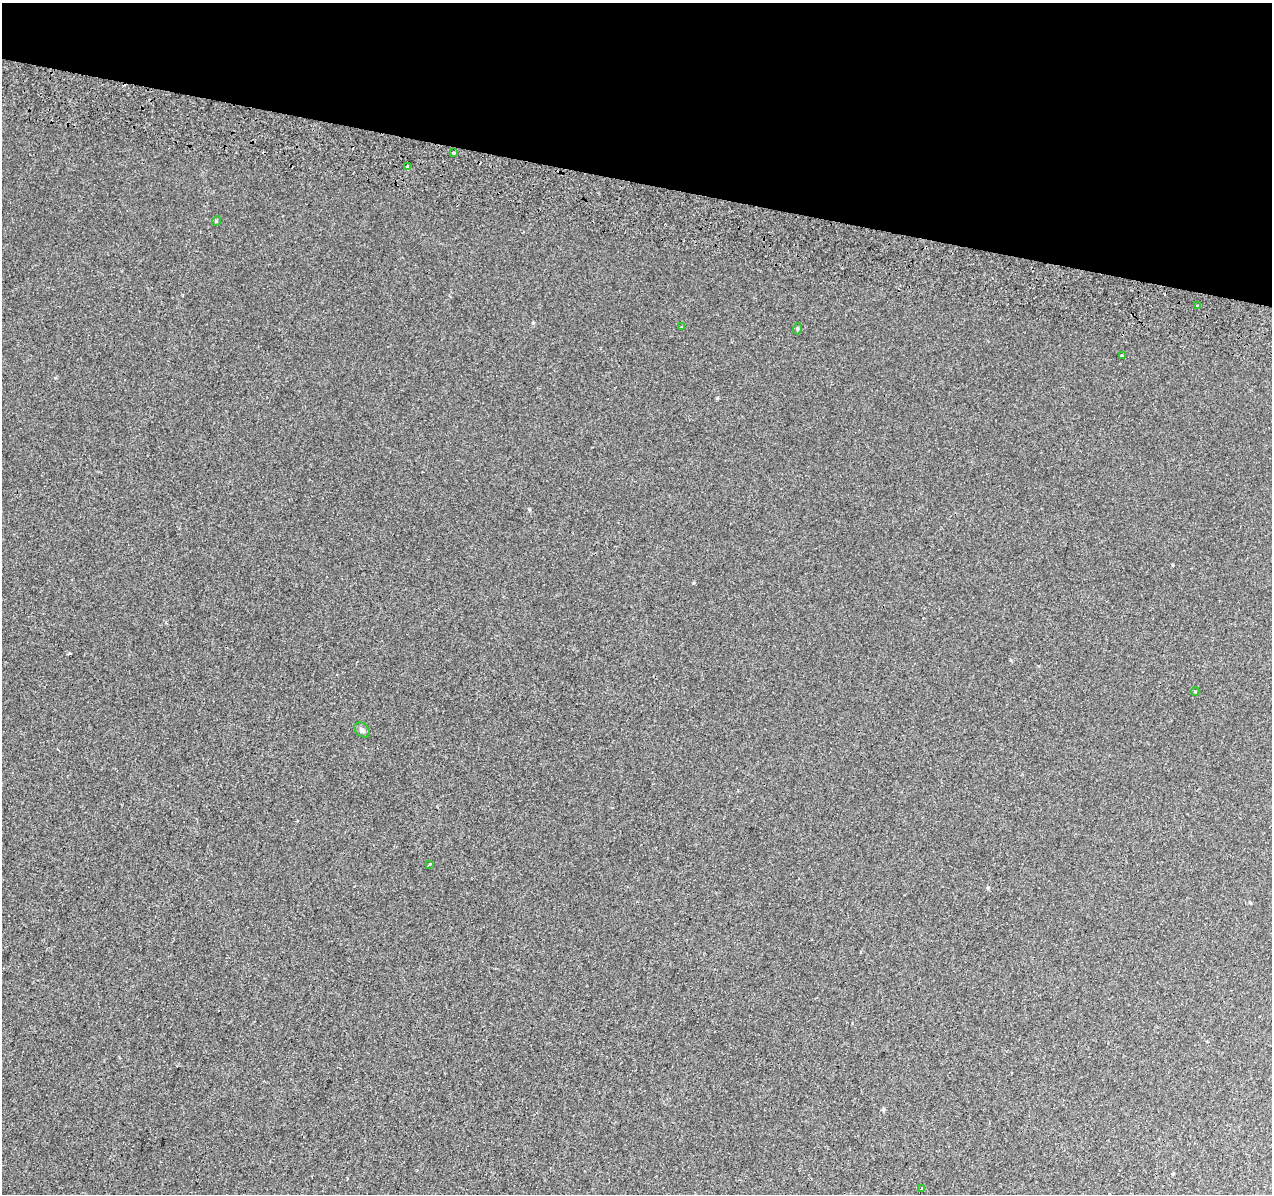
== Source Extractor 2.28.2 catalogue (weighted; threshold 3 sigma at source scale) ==
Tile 2 of 4 x 4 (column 2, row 1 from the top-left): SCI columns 1294-2563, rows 3917-5108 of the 5120 x 5387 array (HDU 1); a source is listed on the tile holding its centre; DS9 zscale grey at full resolution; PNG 1274 x 1196 px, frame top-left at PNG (2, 3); each listed source drawn as its Kron ellipse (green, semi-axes under 4 px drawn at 4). Shown black and unused: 15% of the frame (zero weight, under 2 of 3 exposures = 3% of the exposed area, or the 3 px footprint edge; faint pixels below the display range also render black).
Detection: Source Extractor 2.28.2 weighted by HDU 2 'WHT'; one run over the whole footprint, this tile lists its part. Background -8.78e-04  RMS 0.0049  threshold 0.022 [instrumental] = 3 sigma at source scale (4.5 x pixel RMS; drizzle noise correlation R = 1.50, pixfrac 1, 0.0396/0.0396 arcsec/px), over >= 5 px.
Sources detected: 13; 2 cosmic-ray / hot-pixel residue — neither listed nor drawn; the other 11 listed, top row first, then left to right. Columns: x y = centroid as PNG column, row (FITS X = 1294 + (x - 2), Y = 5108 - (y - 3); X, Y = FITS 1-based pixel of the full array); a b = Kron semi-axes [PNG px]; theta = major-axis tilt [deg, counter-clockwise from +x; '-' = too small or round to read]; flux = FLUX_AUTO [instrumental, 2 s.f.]
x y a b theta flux
454 153 3 3 - 0.6
408 167 3 3 - 2
216 221 5 3 - 0.4
1197 305 4 2 - 0.41
682 327 3 2 - 0.41
797 329 5 3 - 0.5
1122 356 3 3 - 3.3
1195 691 4 3 - 0.35
362 730 8 6 -44 1.3
430 864 3 2 - 0.46
921 1189 3 3 - 23
Unlisted compact peaks at least as high as the median listed source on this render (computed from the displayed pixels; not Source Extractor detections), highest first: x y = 529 509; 533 323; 693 583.